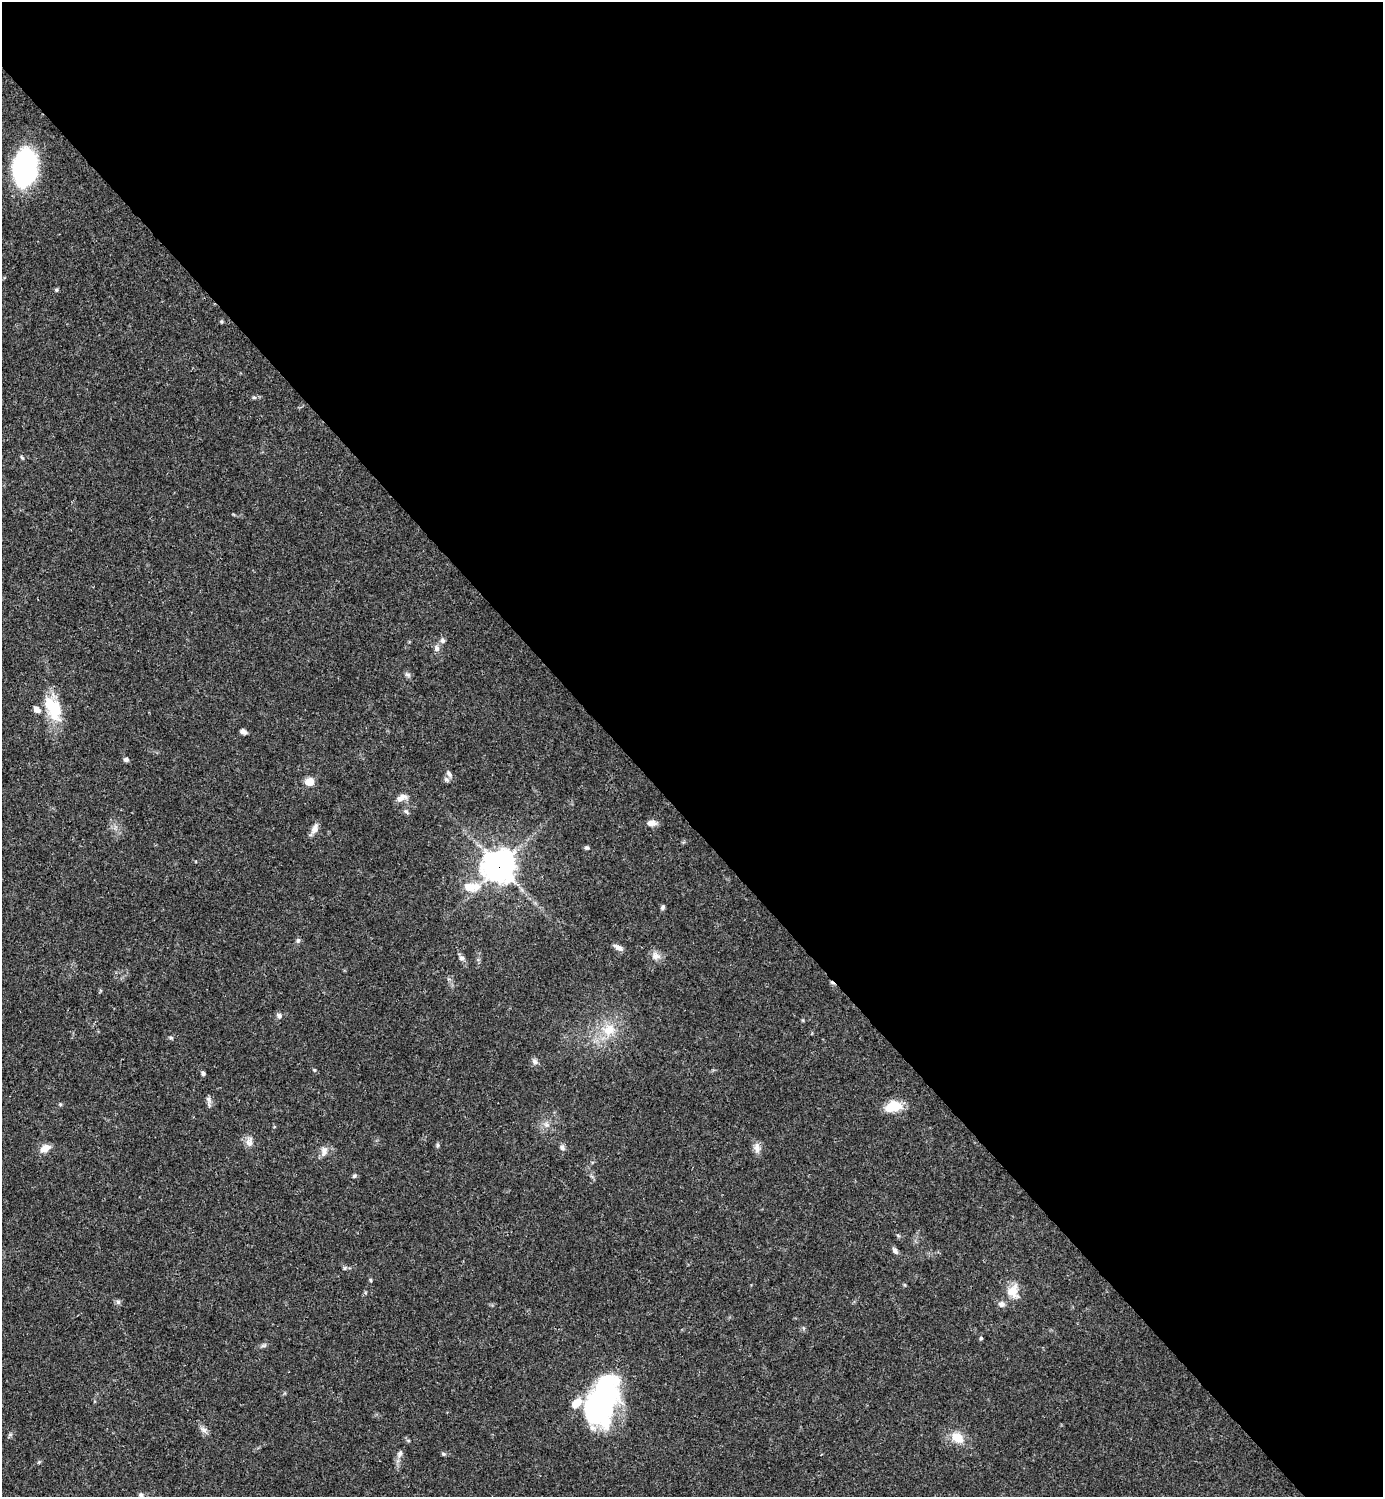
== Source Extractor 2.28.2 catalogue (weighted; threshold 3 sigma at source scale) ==
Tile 8 of 4 x 4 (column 4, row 2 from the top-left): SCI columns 4443-5823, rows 2989-4483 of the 5981 x 5982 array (HDU 1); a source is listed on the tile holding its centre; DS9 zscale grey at full resolution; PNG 1385 x 1499 px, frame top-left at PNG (2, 2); no overlay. Shown black and unused: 55% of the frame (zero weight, under 3 of 4 exposures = <1% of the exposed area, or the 3 px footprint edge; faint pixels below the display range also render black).
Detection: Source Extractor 2.28.2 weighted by HDU 2 'WHT'; one run over the whole footprint, this tile lists its part. Background 0.0392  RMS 0.0027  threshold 0.012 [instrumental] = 3 sigma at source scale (4.5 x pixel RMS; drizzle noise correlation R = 1.50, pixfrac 1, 0.05/0.05 arcsec/px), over >= 5 px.
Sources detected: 58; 3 inside a brighter listed object's ellipse — not listed separately; the other 55 listed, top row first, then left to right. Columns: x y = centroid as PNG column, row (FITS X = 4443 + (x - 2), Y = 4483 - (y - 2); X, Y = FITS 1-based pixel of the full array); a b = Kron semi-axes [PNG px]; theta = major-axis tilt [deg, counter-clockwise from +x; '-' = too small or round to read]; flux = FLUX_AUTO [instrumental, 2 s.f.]
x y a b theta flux
25 168 29 18 82 55
56 290 5 4 - 0.38
254 397 6 4 0 0.46
22 457 6 4 -45 0.34
442 640 7 6 - 0.71
436 648 9 7 -89 1
407 674 9 5 -26 0.59
53 709 33 17 -65 10
243 732 7 5 -32 0.97
126 760 6 5 - 0.63
449 774 11 6 -47 1
310 782 9 8 - 2.9
402 798 15 8 24 1.9
406 811 8 5 -53 0.56
651 823 11 6 -1 1.8
315 829 13 7 63 1.6
587 848 6 5 - 0.48
499 866 12 12 - 270
469 887 16 11 -13 4.1
662 907 6 5 - 0.58
298 940 8 5 63 0.54
619 948 13 6 -29 1.3
656 956 13 10 -16 1.8
462 958 8 7 - 0.89
279 1016 7 6 - 0.83
609 1030 18 15 38 5.8
171 1038 6 4 -1 0.39
535 1062 9 6 -46 0.86
314 1070 4 4 - 0.26
203 1073 5 4 - 0.56
209 1101 14 5 -83 0.87
60 1104 5 4 - 0.32
893 1106 22 13 15 5
547 1125 8 6 -35 0.96
249 1142 11 10 - 1.6
438 1145 7 4 75 0.46
562 1147 8 6 -61 0.71
45 1148 14 8 27 2.2
757 1148 15 8 -83 1.6
324 1151 13 8 86 1.6
354 1176 6 4 46 0.4
895 1251 9 5 -55 0.88
344 1268 6 4 89 0.36
370 1280 5 3 - 0.31
1013 1291 18 16 -89 3.9
118 1302 6 6 - 0.59
1002 1304 9 7 -24 1.1
981 1338 5 4 - 0.31
264 1346 10 3 21 0.51
603 1400 52 27 71 58
204 1430 9 7 -46 1.1
957 1437 17 11 -39 4.4
400 1454 10 6 65 0.92
444 1454 5 5 - 0.38
141 1496 10 7 -60 1.1
Overlapping masked pixels (flux is a lower limit): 1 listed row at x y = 499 866
Isophote crosses this tile's border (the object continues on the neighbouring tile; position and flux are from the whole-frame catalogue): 1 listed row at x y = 141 1496